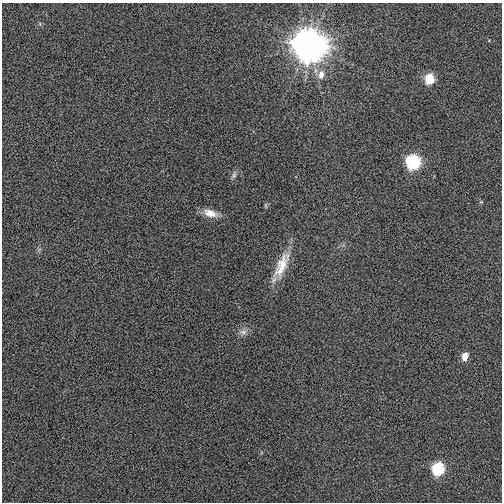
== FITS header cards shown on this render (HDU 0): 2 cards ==
NAXIS1  =                  500
NAXIS2  =                  500

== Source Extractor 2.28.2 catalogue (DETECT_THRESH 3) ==
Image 500 x 500 px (HDU 0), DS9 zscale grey, 1 PNG px = 1 image px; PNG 504 x 504 px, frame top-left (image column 1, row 500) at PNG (2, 3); no overlay
Background 0.00622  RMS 0.032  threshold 0.0946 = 3 sigma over >= 5 px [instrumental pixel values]
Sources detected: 11; all 11 listed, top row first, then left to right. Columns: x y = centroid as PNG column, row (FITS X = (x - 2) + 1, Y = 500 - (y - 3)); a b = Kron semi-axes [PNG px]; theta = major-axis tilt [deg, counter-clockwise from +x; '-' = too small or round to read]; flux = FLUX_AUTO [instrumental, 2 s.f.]
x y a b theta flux
308 45 10 10 - 7100
321 74 10 7 81 17
429 79 7 5 87 86
413 162 8 7 - 310
234 175 11 6 75 6.8
265 205 7 3 -71 2.4
210 213 19 9 -16 23
282 265 41 13 66 58
243 332 10 9 - 11
465 356 6 5 - 31
438 469 7 6 - 190